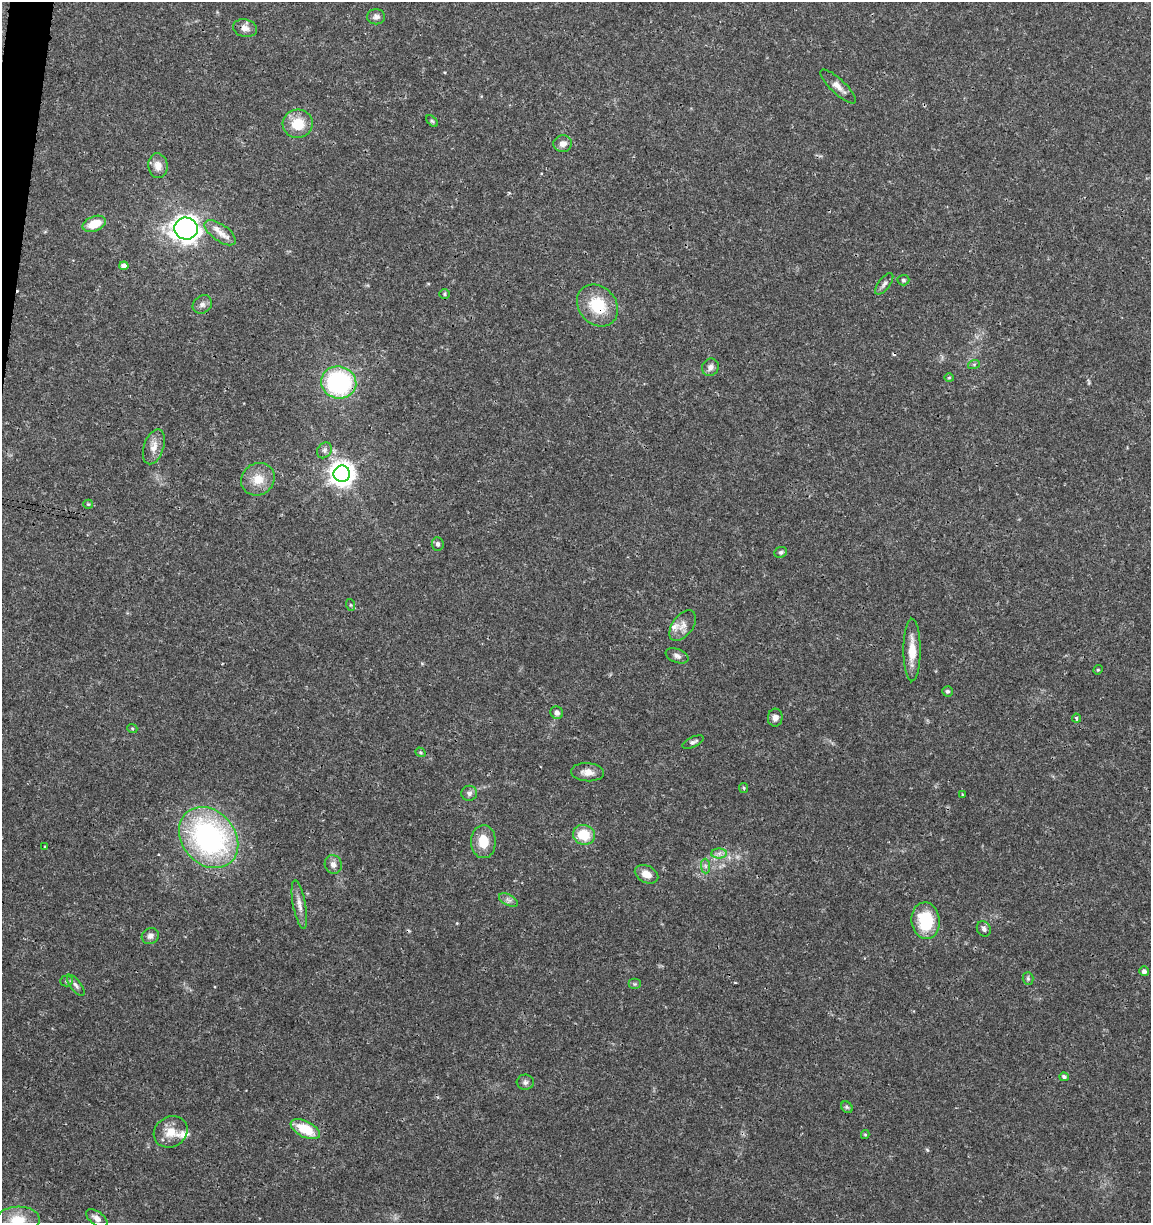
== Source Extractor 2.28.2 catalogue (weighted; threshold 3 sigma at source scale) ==
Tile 11 of 4 x 4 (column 3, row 3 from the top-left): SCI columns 2523-3671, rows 1232-2452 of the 5104 x 4898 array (HDU 1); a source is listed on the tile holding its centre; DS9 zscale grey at full resolution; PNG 1153 x 1225 px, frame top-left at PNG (2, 2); each listed source drawn as its Kron ellipse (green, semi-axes under 4 px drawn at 4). Shown black and unused: <1% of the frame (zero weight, under 3 of 4 exposures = <1% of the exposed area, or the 3 px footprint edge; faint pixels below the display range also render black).
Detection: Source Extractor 2.28.2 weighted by HDU 2 'WHT'; one run over the whole footprint, this tile lists its part. Background 0.0341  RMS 0.0023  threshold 0.0101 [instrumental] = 3 sigma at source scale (4.5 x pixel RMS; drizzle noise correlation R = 1.50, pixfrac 1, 0.0396/0.0396 arcsec/px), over >= 5 px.
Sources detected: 73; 1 too faint to see at this stretch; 1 cosmic-ray / hot-pixel residue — neither listed nor drawn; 2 inside a brighter listed object's ellipse — not listed separately; the other 69 listed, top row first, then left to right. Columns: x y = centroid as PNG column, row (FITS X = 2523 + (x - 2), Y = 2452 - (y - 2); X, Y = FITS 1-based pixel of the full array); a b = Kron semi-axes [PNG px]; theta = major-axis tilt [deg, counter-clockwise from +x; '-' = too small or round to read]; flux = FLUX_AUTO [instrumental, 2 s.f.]
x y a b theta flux
376 17 9 7 0 0.88
245 28 12 8 -13 1.5
838 87 23 7 -43 1.8
432 121 7 4 -44 0.36
298 124 15 14 - 5.7
563 144 9 8 - 1.3
158 166 12 9 -82 2
94 224 12 7 21 4.3
186 229 11 11 - 130
220 233 18 8 -35 2.2
124 266 4 4 - 1.2
903 280 6 5 - 0.48
884 284 13 5 52 0.79
444 294 5 4 - 0.35
202 304 10 8 38 0.98
597 305 23 18 -48 8.7
974 364 6 4 19 0.3
710 367 9 8 - 1
949 378 5 3 - 0.23
339 382 17 16 - 30
154 447 18 10 71 2.2
324 450 8 6 55 0.63
342 474 8 8 - 210
258 479 17 15 38 3.8
88 504 5 4 - 0.27
438 544 7 6 - 0.64
781 552 6 5 - 0.45
351 605 6 4 -71 0.27
683 625 17 10 53 2
912 650 31 8 90 4.1
677 656 12 7 -22 0.94
1098 670 5 4 - 0.26
947 691 5 5 - 0.46
557 713 6 6 - 0.86
775 718 9 7 85 1.2
1076 718 4 4 - 0.54
132 728 5 3 - 0.24
693 742 11 5 24 0.68
420 752 5 4 - 0.3
587 772 16 9 -4 1.8
744 788 5 4 - 0.27
469 793 8 7 - 0.82
962 795 3 2 - 0.19
584 835 11 10 - 5.7
209 838 33 26 -49 52
483 842 16 12 -89 4.2
45 847 3 3 - 0.79
719 853 8 5 0 0.78
333 865 9 8 - 1.2
705 866 7 4 -89 0.54
647 874 12 8 -26 2
508 900 10 5 -27 0.82
299 905 25 6 -79 1.9
926 921 18 14 -83 11
984 929 8 6 -58 0.77
150 936 9 7 33 0.95
1144 971 5 4 - 0.72
1028 978 6 5 - 0.41
66 981 6 5 - 0.41
635 984 6 5 - 0.39
76 985 12 5 -53 0.79
1064 1077 5 4 - 0.6
525 1082 8 7 - 0.71
847 1107 6 5 - 0.38
305 1129 16 8 -27 7
171 1132 17 15 31 3.5
865 1135 4 4 - 0.28
97 1218 12 6 -36 1.3
18 1220 22 13 2 5.3
Overlapping masked pixels (flux is a lower limit): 1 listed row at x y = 597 305
Isophote crosses this tile's border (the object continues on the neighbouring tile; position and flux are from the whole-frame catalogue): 1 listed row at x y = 18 1220